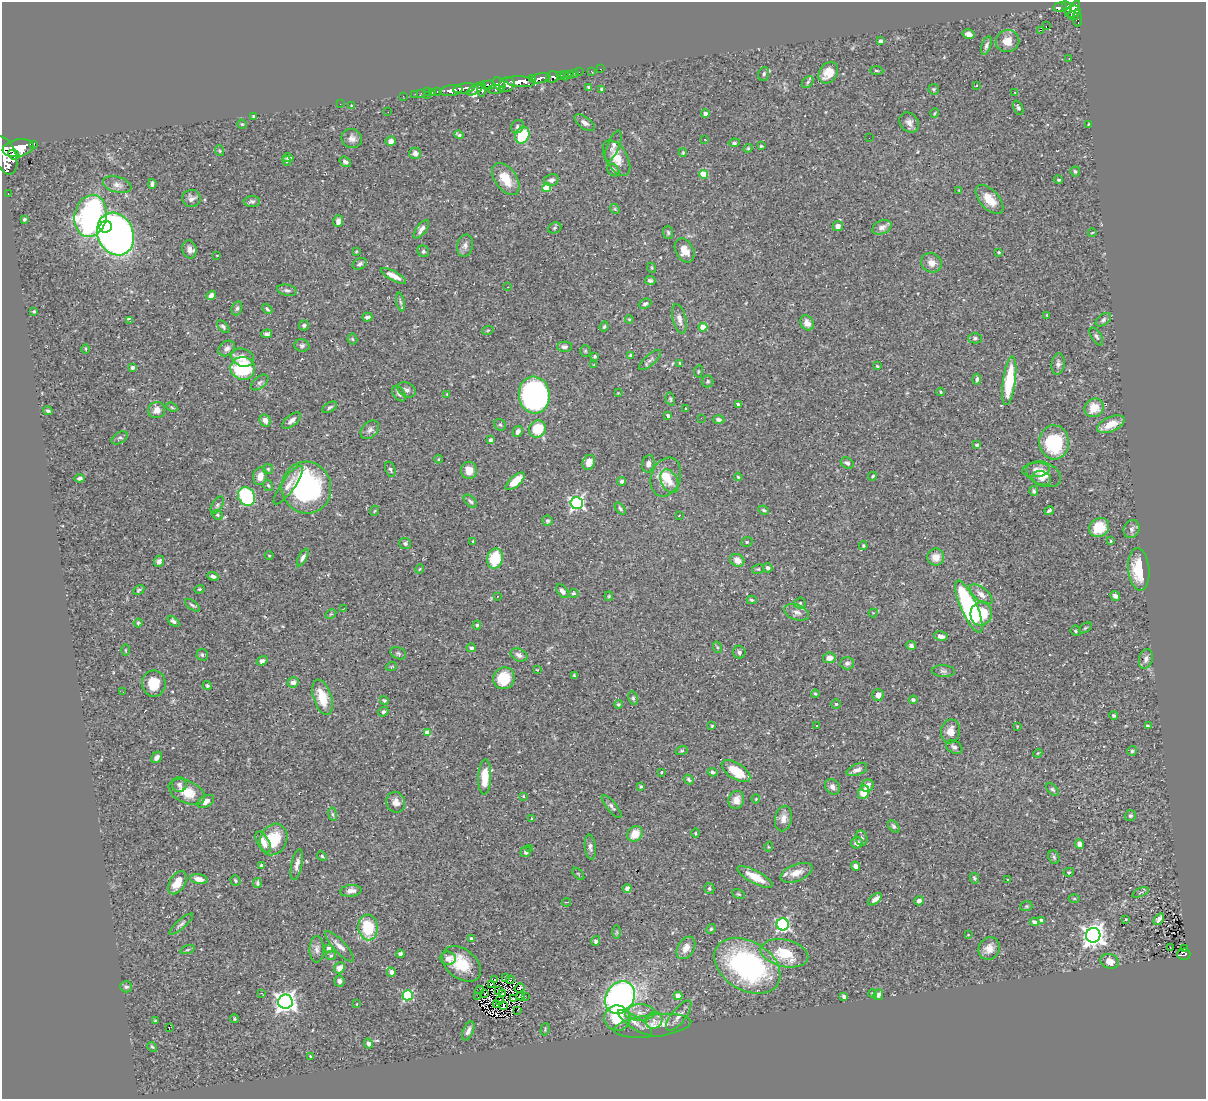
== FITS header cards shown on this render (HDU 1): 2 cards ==
NAXIS1  =                 1204
NAXIS2  =                 1097

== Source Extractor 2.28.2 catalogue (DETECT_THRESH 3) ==
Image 1204 x 1097 px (HDU 1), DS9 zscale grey, 1 PNG px = 1 image px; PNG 1208 x 1101 px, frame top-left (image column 1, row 1097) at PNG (2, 2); each listed source drawn as its Kron ellipse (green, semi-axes under 4 px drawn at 4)
Background 0.551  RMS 0.026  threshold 0.077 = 3 sigma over >= 5 px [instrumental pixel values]
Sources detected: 444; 4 with non-positive FLUX_AUTO (blend fragments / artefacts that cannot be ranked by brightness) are neither listed nor drawn; the other 440 listed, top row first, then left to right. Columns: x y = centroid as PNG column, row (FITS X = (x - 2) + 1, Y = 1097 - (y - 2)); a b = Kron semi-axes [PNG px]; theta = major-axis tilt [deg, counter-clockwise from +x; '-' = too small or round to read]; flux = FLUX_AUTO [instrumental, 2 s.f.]
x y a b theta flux
1075 6 6 4 48 270
1060 7 7 4 7 120
1067 7 7 4 -68 150
1073 12 8 5 19 240
1073 16 5 3 - 130
1077 19 8 4 -87 42
1046 26 2 2 - 2300
1041 30 3 2 - 16
968 34 6 5 - 7.7
881 41 3 3 - 6.4
1007 41 12 11 - 20
986 45 10 4 71 4.8
1069 59 2 2 - 0.96
600 69 3 2 - 2.8
876 70 7 3 -2 1.9
591 71 3 2 - 4.6
579 72 2 2 - 5.1
574 73 2 2 - 3.4
828 73 11 8 53 22
570 74 3 3 - 30
764 74 7 5 72 4
560 76 3 3 - 47
565 76 5 2 - 8.8
552 77 6 5 - 190
541 78 10 5 11 870
532 79 4 3 - 210
520 82 14 5 -5 1500
808 82 7 5 47 3.2
499 84 7 5 -49 260
507 84 8 7 - 640
488 85 7 4 3 270
976 85 3 2 - 1.6
589 87 3 3 - 3.4
464 88 11 5 11 510
475 89 9 4 35 230
482 89 7 4 84 310
495 89 8 4 1 190
602 89 4 4 - 2.9
934 89 5 5 - 2.5
437 91 3 2 - 9.7
451 91 11 5 9 460
428 92 3 2 - 4.4
432 92 3 2 - 10
421 93 2 2 - 5.8
1015 93 3 3 - 2.3
415 94 2 2 - 4.6
427 95 3 2 - 3.1
403 96 3 2 - 3.3
340 104 2 2 - 60
352 105 3 3 - 1.5
1018 108 7 4 -68 3.6
388 112 2 2 - 0.88
935 113 5 3 - 1.4
705 114 4 4 - 5
253 116 3 3 - 2.8
585 123 12 6 -37 6.7
909 123 11 8 -50 8.8
242 124 5 4 - 1.9
1088 124 3 2 - 1.3
517 127 7 6 - 3.9
459 135 5 3 - 3.5
522 135 9 7 67 63
352 138 10 9 - 9.5
869 138 2 2 - 1.2
705 139 3 2 - 4.3
391 141 5 4 - 5.4
734 143 5 4 - 3
33 144 3 3 - 53
613 146 16 6 69 7.6
761 146 3 3 - 2
18 148 16 8 11 2800
748 148 4 4 - 2
220 151 5 3 - 1.8
683 152 4 4 - 1.7
415 153 6 6 - 7.3
5 155 20 10 -70 3400
14 155 5 4 - 660
288 158 5 3 - 3.4
617 158 20 11 -60 25
287 161 5 3 - 2.6
345 162 6 4 -35 4.8
613 170 7 5 -51 4.5
1075 171 5 5 - 2.9
704 174 4 4 - 51
506 179 18 10 -54 34
551 180 7 5 12 7.9
1058 180 5 4 - 2.5
152 184 5 3 - 4.4
117 185 14 8 -15 11
547 188 4 4 - 46
959 190 3 3 - 1.1
8 193 3 2 - 2.9
191 198 9 8 - 7.7
989 199 17 9 -47 29
252 201 8 5 0 4.1
615 209 5 4 - 2
91 216 21 16 78 480
24 219 4 3 - 2.8
338 221 6 5 - 6.9
838 226 5 5 - 8.3
106 227 6 5 - 79
882 227 10 6 23 8.3
555 228 7 5 22 3
421 229 11 5 52 7.9
668 232 7 5 -86 3.2
1092 233 4 2 - 1.3
115 234 22 18 -66 1100
465 246 11 8 76 7.5
189 249 9 7 -78 9.8
685 250 13 9 -60 17
423 251 6 5 - 3.4
356 252 3 3 - 1.7
999 252 3 3 - 2.4
217 255 3 2 - 1.3
931 263 10 9 - 13
360 264 7 5 27 5.1
652 268 5 3 - 1.5
393 276 14 4 -28 14
650 280 5 4 - 3.8
508 287 3 2 - 0.95
287 290 10 5 -11 5
211 295 5 4 - 7.5
400 302 9 3 -79 3.5
645 304 6 4 25 4.3
237 308 7 5 71 3.4
267 309 6 3 -45 3.1
34 311 4 3 - 1.9
1047 315 4 3 - 1.6
367 317 5 3 - 4.8
629 319 4 3 - 1.6
679 319 15 6 -76 10
1103 320 8 5 36 3.9
130 321 3 3 - 15
807 323 8 6 -59 10
304 325 5 5 - 3.4
223 327 7 4 -45 3.4
604 327 5 3 - 2.2
703 327 4 4 - 39
488 330 6 3 19 1.7
267 334 5 3 - 4.2
1096 336 10 5 -59 4.3
975 338 6 5 - 3.4
352 339 5 5 - 2.4
302 346 7 6 - 4.2
564 347 7 5 1 4.8
227 348 9 6 40 6.8
86 349 5 3 - 1.6
585 351 5 5 - 2.6
630 355 4 4 - 2.5
595 356 4 3 - 2.9
243 358 11 8 -19 14
650 360 14 5 42 5.8
680 363 4 3 - 1.7
1058 364 10 6 82 6
594 365 3 3 - 1.2
877 366 3 3 - 1.6
132 367 4 4 - 4.4
243 368 12 11 - 130
698 371 6 3 81 1.7
977 379 5 4 - 5.2
708 381 6 6 - 3
1009 381 24 6 82 77
260 382 10 5 40 4.9
407 390 9 7 -27 6.5
941 392 4 3 - 1.4
618 393 2 2 - 1.1
399 394 8 5 -53 5.6
447 394 4 3 - 1.3
534 395 18 15 -83 460
670 399 6 4 -74 2.6
738 405 4 3 - 4
172 407 6 4 -22 2.3
330 407 8 4 30 3.5
685 408 3 2 - 1.3
1094 408 10 9 - 29
157 410 8 8 - 14
48 411 5 3 - 3.2
668 415 3 3 - 4.1
701 418 3 2 - 2.6
265 420 6 5 - 10
292 420 11 5 38 8
718 420 6 4 -2 4.8
1111 424 15 7 24 22
500 425 6 5 - 3
537 429 9 8 - 45
370 430 11 7 47 6.6
518 431 6 4 62 6.6
120 438 9 5 33 3.8
491 440 4 3 - 4.5
1054 442 17 15 -87 120
977 445 4 3 - 2.6
438 459 4 3 - 1.3
589 462 8 6 68 15
847 463 7 5 -33 4.8
648 464 8 6 76 7.6
268 469 5 5 - 2.1
390 469 8 5 -69 3.4
469 470 8 8 - 19
1036 470 14 7 5 13
1044 474 18 12 -22 23
260 476 9 6 75 16
873 476 4 3 - 2.4
666 477 20 14 71 36
738 477 4 3 - 1.7
79 478 5 3 - 3.4
1042 478 9 7 -17 9
515 481 12 5 41 32
622 481 4 3 - 3.7
669 481 12 8 -62 15
268 485 6 4 -57 3.1
288 485 23 6 54 16
306 488 26 24 -75 280
1034 491 5 4 - 3.7
247 496 10 8 -56 140
470 501 8 4 -44 3.6
577 503 6 6 - 350
217 505 9 5 59 3.6
620 508 7 4 -53 3.3
764 510 5 3 - 2.6
374 511 5 3 - 1.7
1049 511 5 3 - 3.3
217 515 6 4 -21 2.7
679 516 3 2 - 1.3
547 521 5 5 - 3.8
1099 527 10 9 - 43
1132 529 9 7 66 5.7
473 541 3 3 - 1.5
1110 541 3 2 - 1.9
747 542 6 4 21 2.5
405 543 6 5 - 3.9
863 546 4 3 - 2
269 556 4 3 - 1.5
303 557 9 4 62 5.1
936 557 8 8 - 16
495 558 10 7 78 67
737 560 7 6 - 15
159 561 6 5 - 4.9
768 568 5 4 - 5.3
420 569 5 3 - 1.7
758 569 6 4 12 2.4
1139 570 21 10 -85 54
213 576 5 4 - 4.5
199 589 5 4 - 1.9
139 590 6 3 34 2.7
562 591 8 5 -55 6.8
573 593 5 4 - 2.6
981 594 13 6 -39 11
497 596 3 2 - 1.4
609 596 4 4 - 1.9
1115 596 5 4 - 5.3
752 600 5 4 - 2.6
800 603 5 5 - 2.7
192 605 9 3 -36 3.4
969 607 28 8 -66 280
344 608 3 2 - 1.4
797 612 13 7 -20 9.4
873 613 5 4 - 1.6
331 614 6 4 31 1.7
981 614 12 10 72 52
173 621 7 4 -38 3.8
138 623 4 4 - 2.4
477 625 4 4 - 3.8
1085 628 7 4 36 2.2
1076 631 5 5 - 3
941 636 7 4 -14 8.3
911 646 5 4 - 4.5
717 647 6 3 -71 2.1
471 648 5 4 - 4.2
125 650 6 3 90 1.7
739 652 6 6 - 5.7
398 653 8 5 -21 4.1
202 655 6 6 - 3.4
519 655 9 6 -25 7.4
829 658 6 5 - 12
1146 659 10 7 72 8.4
262 661 5 4 - 5.8
847 663 7 6 - 5.3
391 667 5 3 - 1.7
537 670 3 2 - 1.1
943 671 11 6 -1 4.6
574 676 4 3 - 2.1
504 678 11 10 - 48
293 682 5 5 - 6.9
154 684 13 12 - 37
207 686 4 4 - 2.6
123 692 2 2 - 1.4
815 694 4 3 - 1.9
878 695 6 5 - 9.8
322 697 18 9 -73 38
633 698 7 4 -81 2.9
384 700 4 4 - 2.4
913 700 4 4 - 3.8
618 704 4 4 - 2.3
836 704 5 4 - 2.2
383 712 5 4 - 3.7
1114 716 4 4 - 2.5
817 725 3 2 - 2
712 726 3 3 - 1.6
1017 726 3 2 - 1.2
1149 726 4 2 - 3.7
950 731 12 9 79 17
427 733 4 4 - 24
954 747 9 6 -30 5.6
682 751 6 4 18 2.4
1132 751 5 5 - 2.3
1038 753 4 3 - 1.6
157 757 6 4 50 7.3
857 770 11 5 22 8.3
736 771 16 8 -33 43
662 772 3 2 - 1.7
712 772 5 4 - 3.9
485 777 17 6 88 38
689 780 5 4 - 3
179 784 7 7 - 5.6
641 786 3 3 - 2.3
867 786 6 6 - 11
832 787 8 6 -53 8.1
1052 789 7 4 -44 3
187 792 19 11 -24 33
864 792 7 5 65 33
523 796 4 3 - 1.6
756 799 4 4 - 1.6
736 800 9 7 71 15
206 801 9 5 29 10
396 802 10 9 - 11
612 807 14 4 -50 5.3
333 814 7 3 -81 2.5
1130 816 6 5 - 3.2
532 818 4 3 - 1.8
783 819 13 8 78 12
894 826 7 4 -52 3.3
696 833 5 3 - 1.6
635 834 8 7 - 23
861 838 7 6 - 4.7
274 839 16 13 65 50
263 842 11 6 -59 16
857 843 6 5 - 9.9
1079 844 5 4 - 7.7
590 847 12 5 -84 5.8
768 847 5 3 - 1.7
529 848 3 2 - 2.9
526 852 5 5 - 4.3
322 856 5 4 - 2.2
1054 857 7 5 -68 3.1
297 864 16 5 78 8.6
261 865 4 3 - 3.9
855 866 4 4 - 7.6
1069 872 5 4 - 2.6
796 873 17 8 21 20
578 874 7 3 -45 1.4
755 877 20 6 -28 31
974 878 6 4 -63 3
199 879 9 5 -10 14
235 880 5 4 - 2.7
1008 880 3 3 - 1.9
177 883 13 7 59 29
257 883 5 3 - 3.3
627 888 4 4 - 6.9
709 889 5 5 - 3.2
351 891 10 6 7 10
1140 892 9 2 21 2
738 894 7 4 -26 2.4
1074 898 5 3 - 1.6
875 899 8 4 39 9.2
919 901 5 4 - 7.2
566 902 5 2 - 1.1
1026 906 6 5 - 2.2
1159 919 6 4 53 7.2
1041 920 3 3 - 2.9
1126 920 3 2 - 1.7
1035 922 5 4 - 5.2
181 924 15 4 41 5.1
783 924 6 6 - 290
368 927 13 10 -86 72
711 929 5 4 - 2.6
617 932 6 4 90 2.2
968 935 4 3 - 1.3
1093 935 7 7 - 1200
471 938 3 3 - 2
596 941 5 4 - 4.5
339 946 20 6 -47 12
686 948 12 8 59 17
989 948 11 10 - 16
1170 948 2 2 - 2.4
317 949 13 7 -90 8.4
329 949 4 4 - 13
1184 949 3 2 - 11
187 950 7 3 19 2.4
784 953 24 13 -13 49
400 954 4 4 - 4.7
1184 954 6 5 - 61
331 955 5 4 - 2.2
448 958 7 6 - 11
1110 961 9 7 -18 14
461 964 22 14 -37 50
747 966 36 24 -31 340
340 968 6 5 - 13
391 972 4 4 - 10
506 978 3 2 - 5.1
494 979 2 2 - 0.78
510 980 4 3 - 7
339 981 5 5 - 5.7
491 984 4 2 - 0.39
126 987 6 6 - 4.1
520 988 5 2 - 3.3
480 990 4 2 - 0.8
498 991 3 3 - 0.94
261 993 3 2 - 1.8
873 993 4 4 - 2.3
484 994 2 2 - 0.93
502 994 4 2 - 0.82
408 995 5 5 - 140
878 995 5 5 - 4.7
521 996 4 2 - 1.4
525 996 2 2 - 2.4
678 996 4 4 - 32
478 997 3 2 - 1.5
620 997 17 14 57 560
844 997 4 3 - 4.3
514 999 3 2 - 1.6
499 1001 3 2 - 1.5
285 1002 7 7 - 910
357 1004 3 2 - 1.1
497 1005 3 2 - 2
503 1006 3 2 - 0.57
517 1010 2 2 - 0.79
640 1013 15 8 0 14
679 1016 18 7 51 12
617 1018 13 12 - 44
234 1019 4 4 - 2.3
155 1020 4 3 - 1.3
654 1020 9 8 - 8.8
635 1023 20 6 -34 12
653 1026 39 11 7 29
169 1027 3 2 - 3.1
545 1029 6 3 73 1.6
468 1031 10 5 67 8.1
368 1043 5 4 - 6.2
152 1047 5 4 - 2.2
311 1056 3 3 - 2
At the frame edge (FLAGS 8, measured only in part): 1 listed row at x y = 5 155
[4 non-positive-flux detections neither listed nor drawn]